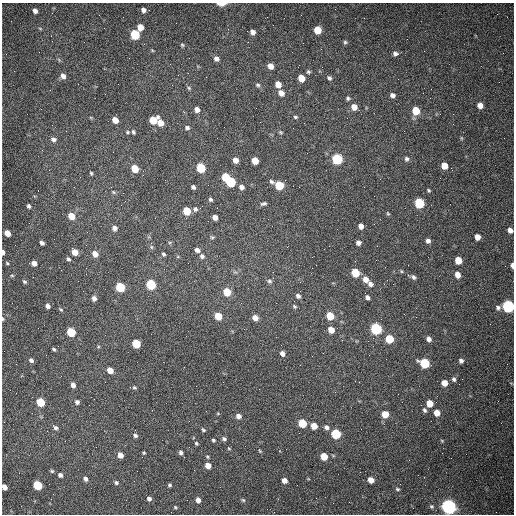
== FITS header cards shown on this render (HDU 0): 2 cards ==
NAXIS1  =                  512 /fastest changing axis
NAXIS2  =                  512 /next to fastest changing axis

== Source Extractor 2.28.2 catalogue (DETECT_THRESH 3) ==
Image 512 x 512 px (HDU 0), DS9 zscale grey, 1 PNG px = 1 image px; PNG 516 x 516 px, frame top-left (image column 1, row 512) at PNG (2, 3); no overlay
Background 1470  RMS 22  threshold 65.6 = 3 sigma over >= 5 px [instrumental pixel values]
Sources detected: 174; all 174 listed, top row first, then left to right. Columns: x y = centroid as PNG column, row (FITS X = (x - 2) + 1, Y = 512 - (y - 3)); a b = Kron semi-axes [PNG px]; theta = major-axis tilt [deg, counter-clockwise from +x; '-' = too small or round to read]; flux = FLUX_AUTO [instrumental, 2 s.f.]
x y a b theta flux
221 4 8 3 1 13000
143 10 4 4 - 5500
35 11 5 5 - 5600
140 27 6 5 - 15000
40 28 6 3 -20 1600
317 30 6 5 - 32000
253 32 5 4 - 6600
135 35 6 5 - 90000
51 36 3 2 - 1600
345 42 6 5 - 2600
182 45 5 4 - 2000
395 54 6 5 - 4700
216 59 6 5 - 5600
271 66 5 5 - 11000
308 72 5 5 - 2400
63 76 6 6 - 7100
301 78 5 5 - 22000
329 78 6 5 - 3300
278 84 5 5 - 14000
258 85 6 4 -30 2800
189 88 6 4 -48 2200
281 93 6 5 - 10000
105 94 2 2 - 810
392 95 6 6 - 5800
348 98 6 5 - 3000
480 105 5 5 - 12000
354 107 6 6 - 14000
197 109 5 5 - 8500
416 111 6 5 - 40000
295 117 5 4 - 2000
115 120 6 5 - 14000
153 120 7 6 - 35000
161 123 6 5 - 15000
187 128 6 5 - 3200
293 128 2 2 - 670
127 132 5 4 - 1800
133 132 6 4 -68 2400
281 132 5 4 - 1900
461 138 6 4 -89 1600
53 139 7 6 - 5300
337 159 6 6 - 150000
406 159 7 6 - 3700
235 160 5 5 - 11000
255 161 5 5 - 22000
444 166 5 5 - 20000
201 168 6 5 - 65000
135 169 6 5 - 32000
91 173 5 3 - 1900
225 177 5 5 - 44000
231 182 6 5 - 110000
271 182 7 5 -26 3600
279 185 6 5 - 51000
193 187 4 4 - 3800
242 187 6 5 - 6100
299 187 2 2 - 990
429 190 4 3 - 1800
113 192 5 5 - 2000
210 199 5 4 - 2800
419 203 6 5 - 110000
263 204 7 4 14 3100
29 206 5 4 - 3300
195 209 7 6 - 4100
187 211 6 5 - 33000
388 213 5 4 - 1700
71 216 6 5 - 23000
215 217 5 4 - 8600
361 226 5 4 - 8400
114 228 5 5 - 6000
510 230 6 5 - 8500
7 233 5 4 - 14000
212 237 6 4 -40 1900
477 237 5 5 - 11000
428 241 5 5 - 5300
42 243 5 4 - 4400
358 243 4 4 - 5100
151 247 6 4 -89 2200
197 250 5 4 - 5600
3 252 5 3 - 5600
75 252 6 5 - 17000
95 254 6 5 - 11000
163 254 5 4 - 2300
202 256 7 5 -79 4100
68 259 6 4 -36 3000
458 260 6 5 - 26000
7 263 5 4 - 1800
34 263 5 5 - 8600
512 265 5 3 - 6000
312 268 2 2 - 800
401 271 5 3 - 1500
355 273 6 5 - 42000
12 275 5 3 - 1500
457 275 6 5 - 11000
413 277 7 5 -43 3800
273 278 3 3 - 930
365 279 6 5 - 11000
269 281 6 5 - 3300
24 282 6 4 -38 2400
151 284 6 5 - 98000
370 284 7 5 -48 5400
120 287 6 5 - 84000
227 292 6 5 - 37000
298 296 6 5 - 4800
367 297 4 4 - 3900
94 298 5 5 - 5400
276 303 3 2 - 1200
48 306 5 4 - 5300
294 306 6 5 - 2200
508 306 6 6 - 280000
498 308 7 6 - 4200
61 309 6 4 -33 1900
218 316 6 5 - 32000
330 316 6 5 - 40000
255 318 6 5 - 11000
3 319 5 3 - 1500
381 319 2 2 - 890
376 329 6 5 - 200000
331 330 6 5 - 16000
71 332 6 5 - 66000
389 339 6 5 - 50000
429 339 6 5 - 6400
136 344 6 5 - 55000
54 349 4 3 - 2300
282 353 5 4 - 7100
31 360 5 4 - 3700
461 361 5 5 - 4200
424 363 6 5 - 110000
110 370 5 5 - 17000
454 379 6 5 - 3300
444 383 5 5 - 15000
73 385 5 4 - 6900
134 387 6 4 -16 2100
94 399 2 2 - 720
40 402 6 5 - 48000
77 402 5 5 - 4100
430 403 5 5 - 25000
425 410 6 4 -59 3000
437 413 5 5 - 16000
385 414 6 5 - 22000
238 416 6 5 - 6500
302 423 6 5 - 51000
314 426 6 5 - 17000
55 427 7 5 -36 3800
326 427 7 6 - 5200
203 430 5 4 - 2100
336 434 6 5 - 99000
135 435 5 5 - 3500
224 439 5 5 - 3100
213 440 4 3 - 2200
442 441 5 3 - 1200
196 443 5 4 - 1900
229 448 5 3 - 1300
260 451 5 3 - 1500
181 452 5 5 - 3900
144 453 4 3 - 1600
120 455 5 5 - 11000
324 456 5 5 - 28000
208 466 5 5 - 13000
52 471 5 4 - 2000
60 475 6 5 - 3800
85 479 6 5 - 4600
371 480 5 5 - 13000
284 481 5 5 - 8400
116 483 5 5 - 2900
37 485 6 5 - 75000
169 485 4 4 - 2500
4 487 5 4 - 8700
397 489 5 4 - 2000
316 498 2 2 - 3600
149 499 6 5 - 4600
198 500 6 5 - 7900
243 500 5 5 - 2000
431 506 5 5 - 2300
175 507 4 4 - 1800
449 507 6 6 - 710000
At the frame edge (FLAGS 8, measured only in part): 8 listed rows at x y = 221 4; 510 230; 3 252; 512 265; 508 306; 3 319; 4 487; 449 507